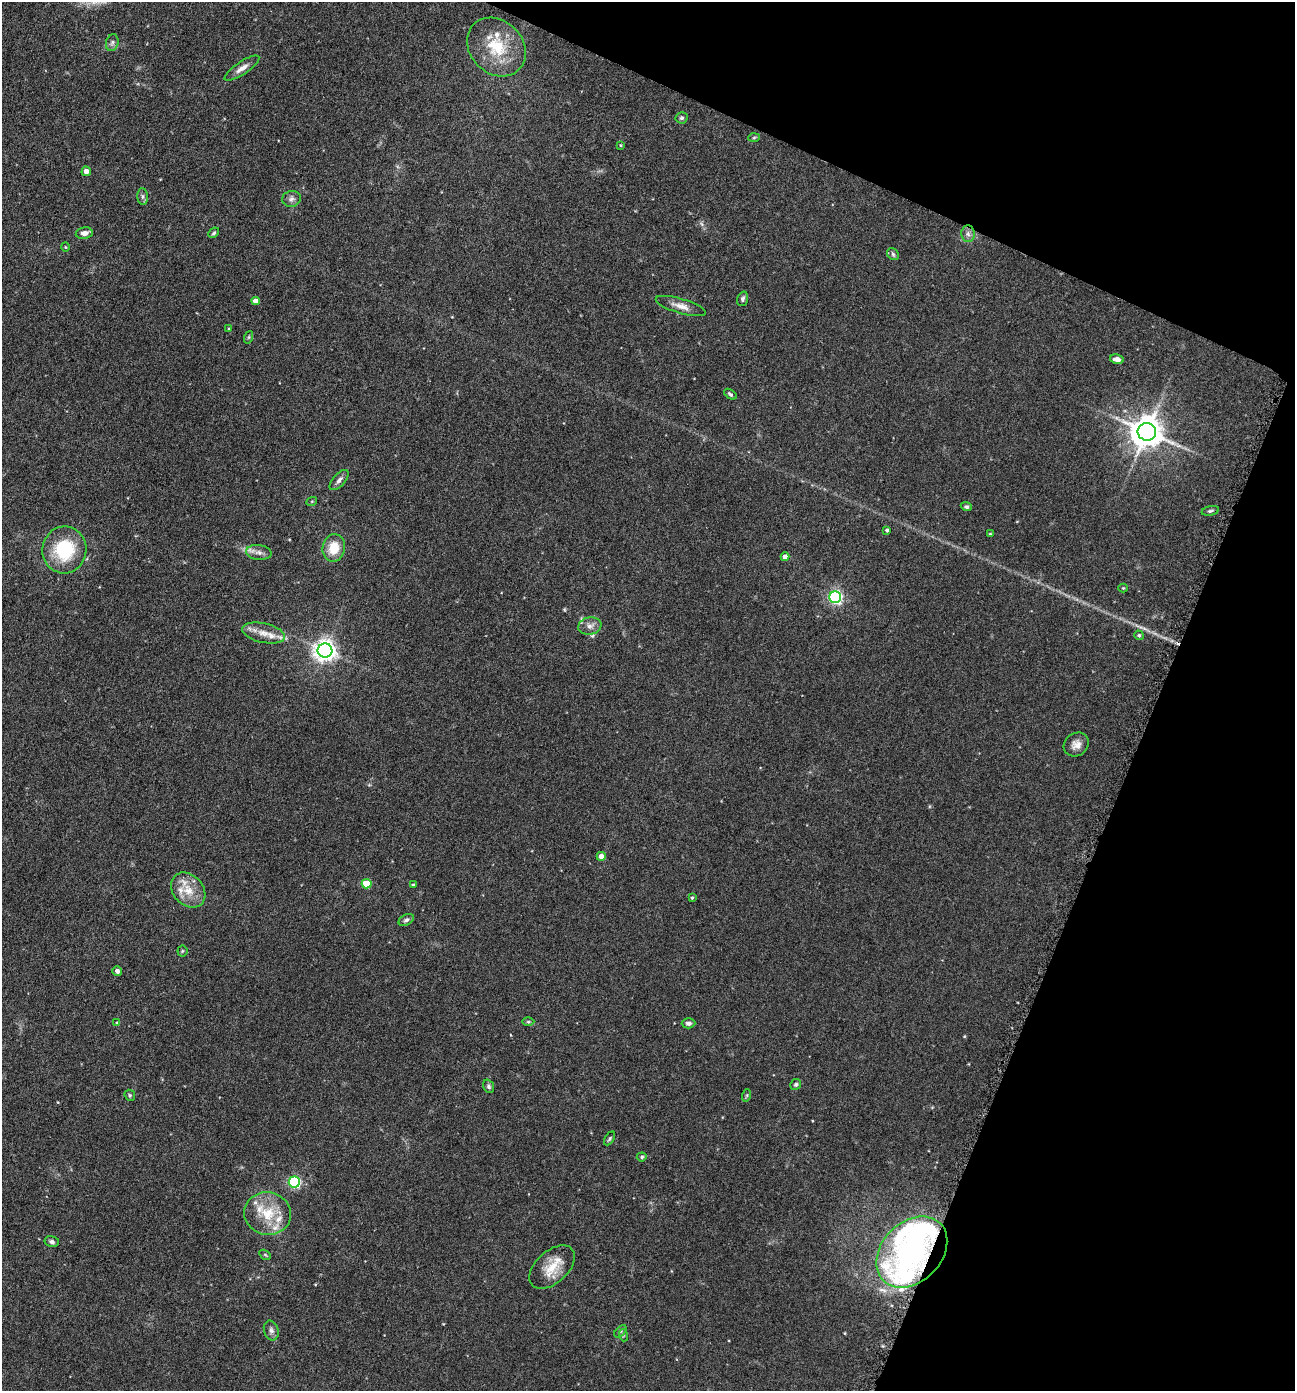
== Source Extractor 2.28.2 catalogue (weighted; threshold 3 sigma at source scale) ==
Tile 8 of 4 x 4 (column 4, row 2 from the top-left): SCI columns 4158-5450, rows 2786-4174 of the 5592 x 5569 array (HDU 1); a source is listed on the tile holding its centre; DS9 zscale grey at full resolution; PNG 1297 x 1393 px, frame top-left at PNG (2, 2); each listed source drawn as its Kron ellipse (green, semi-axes under 4 px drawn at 4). Shown black and unused: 21% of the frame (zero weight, under 3 of 6 exposures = <1% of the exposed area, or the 3 px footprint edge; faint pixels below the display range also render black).
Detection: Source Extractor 2.28.2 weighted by HDU 2 'WHT'; one run over the whole footprint, this tile lists its part. Background 0.117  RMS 0.0071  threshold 0.0289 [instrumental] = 3 sigma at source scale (4.09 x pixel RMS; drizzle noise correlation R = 1.36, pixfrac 0.8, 0.05/0.05 arcsec/px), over >= 5 px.
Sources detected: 74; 2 inside a brighter object's white glare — neither listed nor drawn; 7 inside a brighter listed object's ellipse — not listed separately; the other 65 listed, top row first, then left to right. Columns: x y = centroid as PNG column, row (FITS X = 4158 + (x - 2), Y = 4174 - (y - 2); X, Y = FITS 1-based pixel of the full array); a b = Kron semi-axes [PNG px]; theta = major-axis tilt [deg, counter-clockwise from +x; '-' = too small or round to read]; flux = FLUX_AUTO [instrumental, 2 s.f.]
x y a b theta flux
112 43 8 6 73 1.9
496 47 32 26 -46 30
242 68 20 6 34 4.6
682 118 6 5 - 1.3
754 138 6 4 3 0.77
620 145 4 3 - 0.53
86 171 5 4 - 3.8
143 197 8 5 -85 1.7
291 199 9 8 - 2.7
84 233 8 6 10 3.8
214 233 6 4 41 1
968 234 8 6 -86 2.7
65 247 5 3 - 0.56
893 254 6 5 - 1.3
743 299 7 5 71 1.5
256 301 4 4 - 4.6
681 306 26 7 -17 5.9
229 328 4 2 - 0.52
249 337 6 4 71 0.88
1117 359 7 4 -11 3.5
730 394 7 4 -36 1.2
1147 432 9 9 - 1300
339 480 12 6 48 2.8
312 501 5 3 - 0.61
966 507 6 4 -22 1.3
1210 511 9 4 13 1.4
887 530 3 3 - 1.1
990 534 4 4 - 0.64
334 548 14 11 77 13
64 550 23 22 - 38
259 552 13 7 -7 3.6
785 557 4 4 - 4
1123 588 4 4 - 0.68
835 597 6 6 - 140
590 626 11 8 9 3.8
264 633 22 9 -13 8.3
1139 635 5 4 - 1.1
325 650 7 7 - 470
1076 744 13 11 37 5.2
601 856 4 4 - 4.7
367 884 5 4 - 22
413 885 4 3 - 0.8
188 890 19 15 -48 12
692 898 3 3 - 0.89
406 920 8 5 30 1.7
182 951 5 5 - 0.9
117 971 5 4 - 2.7
528 1022 6 4 0 0.96
117 1023 4 4 - 0.79
689 1023 7 5 2 2.2
796 1084 5 5 - 1.4
489 1086 7 5 -70 1.4
130 1095 6 5 - 1
747 1095 6 4 72 0.86
610 1138 7 4 61 1.2
642 1157 5 4 - 0.96
294 1182 5 5 - 87
268 1213 23 21 -12 22
52 1242 7 5 -13 1.8
912 1252 40 30 45 200
265 1255 6 4 -31 0.84
552 1267 27 16 42 15
271 1330 10 7 -72 2.5
620 1331 7 4 45 1.2
623 1335 6 4 -73 0.84
Overlapping masked pixels (flux is a lower limit): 1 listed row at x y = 912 1252